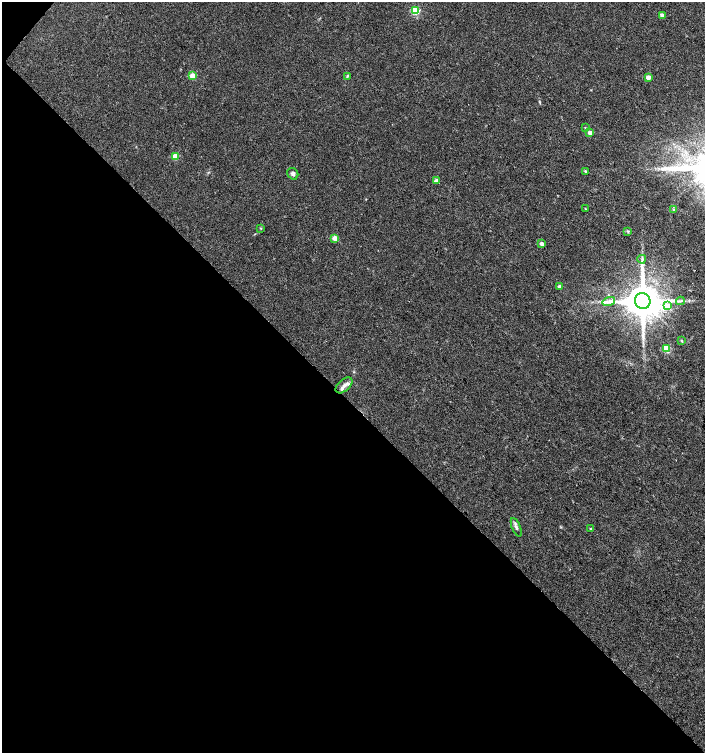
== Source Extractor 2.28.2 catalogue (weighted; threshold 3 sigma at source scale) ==
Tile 9 of 4 x 4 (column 1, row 3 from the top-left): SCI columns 233-1638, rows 1503-3004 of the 6023 x 6017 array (HDU 1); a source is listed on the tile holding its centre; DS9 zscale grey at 2 x 2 block average (1 PNG px = mean of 2 x 2 image px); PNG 707 x 755 px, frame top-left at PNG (2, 2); each listed source drawn as its Kron ellipse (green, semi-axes under 4 px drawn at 4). Shown black and unused: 47% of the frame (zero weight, under 3 of 4 exposures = <1% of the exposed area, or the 3 px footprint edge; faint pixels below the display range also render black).
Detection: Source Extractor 2.28.2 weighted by HDU 2 'WHT'; one run over the whole footprint, this tile lists its part. Background 0.0228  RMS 0.0029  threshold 0.0129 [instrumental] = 3 sigma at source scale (4.5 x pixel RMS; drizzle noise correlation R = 1.50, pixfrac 1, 0.0396/0.0396 arcsec/px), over >= 5 px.
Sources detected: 28; all 28 listed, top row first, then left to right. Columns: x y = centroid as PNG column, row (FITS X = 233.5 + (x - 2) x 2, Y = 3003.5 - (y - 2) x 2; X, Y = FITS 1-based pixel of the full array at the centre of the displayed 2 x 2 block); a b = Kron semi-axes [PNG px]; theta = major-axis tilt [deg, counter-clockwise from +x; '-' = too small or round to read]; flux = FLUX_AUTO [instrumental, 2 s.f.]
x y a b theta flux
415 11 3 3 - 34
662 15 3 3 - 8.2
193 76 3 3 - 17
347 76 4 3 - 0.7
648 77 3 3 - 6.3
585 127 3 2 - 0.37
590 133 3 3 - 6.1
175 156 3 3 - 16
585 171 3 3 - 0.77
293 174 6 5 - 1.7
436 181 3 3 - 4.6
585 209 3 2 - 0.49
674 210 3 3 - 0.65
261 228 3 2 - 0.46
628 231 3 3 - 0.69
335 238 3 3 - 11
542 244 3 3 - 3.9
642 259 4 2 - 0.74
559 287 3 2 - 2
643 301 8 7 - 2500
680 301 4 2 - 0.75
609 302 6 2 15 1.4
668 306 4 4 - 7.1
682 341 3 3 - 0.67
667 349 3 3 - 30
344 385 10 6 42 3.3
516 527 10 4 -68 1.8
591 529 3 2 - 0.84